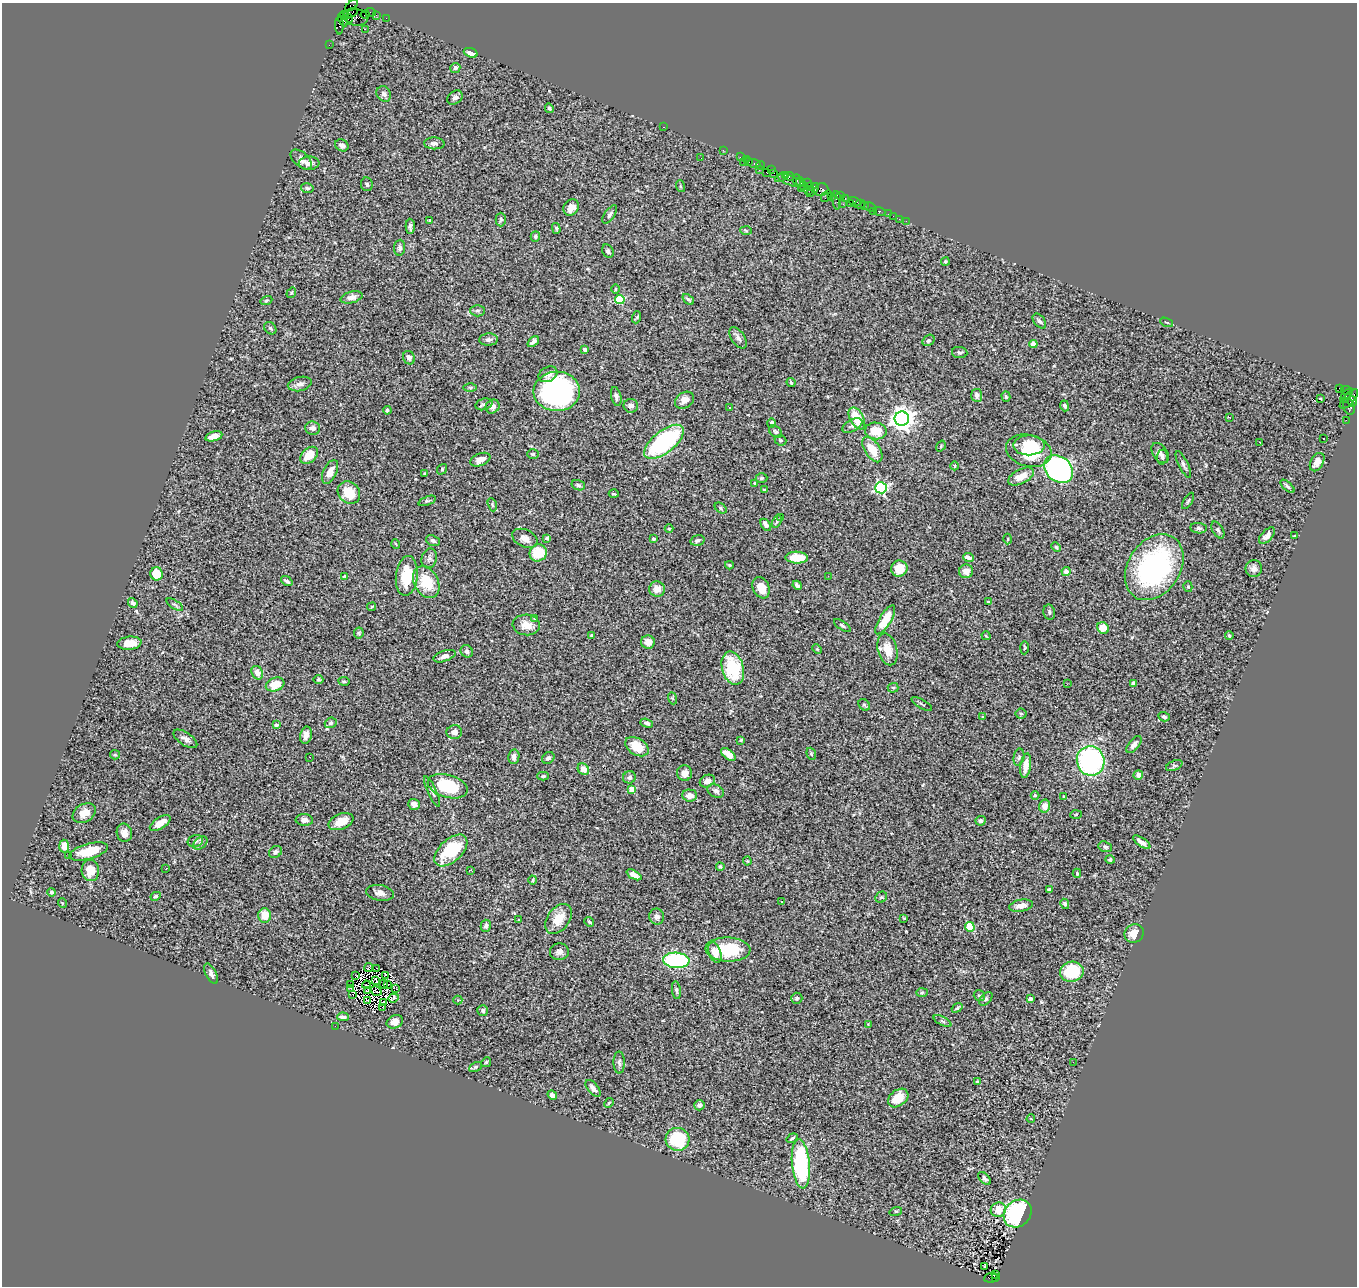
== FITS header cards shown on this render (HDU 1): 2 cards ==
NAXIS1  =                 1355
NAXIS2  =                 1284

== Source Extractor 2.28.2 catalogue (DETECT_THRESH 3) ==
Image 1355 x 1284 px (HDU 1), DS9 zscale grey, 1 PNG px = 1 image px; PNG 1359 x 1288 px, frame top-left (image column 1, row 1284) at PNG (2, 3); each listed source drawn as its Kron ellipse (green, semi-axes under 4 px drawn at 4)
Background 2.48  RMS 0.072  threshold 0.215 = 3 sigma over >= 5 px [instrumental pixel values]
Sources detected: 374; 3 with non-positive FLUX_AUTO (blend fragments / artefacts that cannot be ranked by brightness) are neither listed nor drawn; the other 371 listed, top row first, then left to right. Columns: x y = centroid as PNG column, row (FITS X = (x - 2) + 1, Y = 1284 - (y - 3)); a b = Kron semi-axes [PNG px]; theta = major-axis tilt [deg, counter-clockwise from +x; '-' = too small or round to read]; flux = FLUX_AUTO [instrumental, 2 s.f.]
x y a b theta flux
352 6 7 3 41 55
371 12 5 2 - 160
350 13 8 3 27 470
344 15 4 3 - 130
365 15 4 2 - 140
376 15 2 2 - 44
356 17 12 8 -9 1000
349 18 5 3 - 520
386 18 2 2 - 63
343 20 7 3 -62 460
339 25 9 4 -88 460
365 29 2 2 - 740
329 45 2 2 - 47
471 53 7 4 -20 32
455 68 5 5 - 17
384 94 8 7 - 17
455 97 8 6 38 16
549 108 5 4 - 9.5
664 127 3 2 - 88
434 143 10 6 -2 16
342 145 7 6 - 18
723 150 2 2 - 53
740 157 2 2 - 65
701 158 2 2 - 3.3
301 159 12 7 -41 23
746 159 2 2 - 110
743 162 2 2 - 280
749 162 3 2 - 110
309 163 10 6 4 29
754 164 7 3 -17 240
760 165 4 3 - 210
771 169 4 3 - 200
759 170 3 2 - 140
766 172 3 2 - 180
774 173 4 2 - 52
785 176 3 2 - 140
789 176 5 3 - 260
781 177 7 3 30 190
797 180 6 2 -86 230
791 181 14 5 -20 960
800 182 4 3 - 340
807 183 4 2 - 310
367 184 7 6 - 8.5
680 186 6 3 -71 4.1
804 186 2 2 - 140
809 187 3 2 - 340
307 188 6 5 - 9
801 188 2 2 - 100
809 190 4 3 - 560
813 190 8 3 52 450
821 190 7 6 - 1000
826 196 6 2 56 97
831 196 2 2 - 160
840 196 3 2 - 180
845 199 3 2 - 140
837 200 9 3 -86 530
855 201 6 3 -18 530
850 203 4 3 - 140
843 204 2 2 - 95
860 204 6 3 11 180
864 206 3 3 - 180
870 207 6 3 -26 130
571 208 8 7 - 41
873 211 2 2 - 41
879 211 6 3 -21 310
610 214 10 5 55 11
888 214 2 2 - 28
893 216 2 2 - 20
501 219 7 5 -90 8.2
899 219 2 2 - 29
430 220 3 3 - 7
906 221 2 2 - 15
410 226 7 4 -88 14
556 228 5 3 - 7.9
746 231 6 4 -4 4.9
535 237 5 5 - 8.2
399 248 8 5 85 13
608 251 7 5 -59 10
945 261 4 4 - 6.2
616 289 5 3 - 5.5
291 293 5 3 - 4.9
352 297 11 5 14 22
620 299 5 4 - 290
688 299 7 4 -38 11
266 300 6 3 19 5.5
477 311 7 5 -1 11
637 317 6 4 71 4.9
1039 321 9 5 -51 13
1167 322 7 2 -21 4.1
270 328 7 5 -47 8.1
738 338 12 6 -57 19
489 340 9 6 3 16
929 340 6 5 - 9.6
533 342 6 3 39 13
1033 344 4 4 - 66
585 350 3 3 - 20
960 352 8 5 -9 9.5
409 358 7 5 -65 18
548 374 10 7 28 25
791 382 5 3 - 6.4
300 384 12 7 12 21
470 387 7 4 -1 8
1339 388 4 3 - 1500
1347 390 6 3 -19 130
557 391 23 19 0 1000
977 395 6 5 - 21
616 396 10 5 -77 14
1346 396 7 3 58 390
1006 397 5 4 - 7.5
1320 399 3 2 - 5.5
1349 399 12 5 47 1100
684 400 10 7 32 30
1352 402 5 4 - 500
484 404 9 5 17 11
631 406 7 7 - 25
1065 406 5 4 - 11
1349 406 9 5 -73 490
493 407 7 6 - 21
729 407 3 3 - 13
387 410 4 3 - 8.9
1229 417 3 2 - 7
857 418 12 6 -61 120
902 419 7 7 - 4000
1346 420 2 2 - 36
771 423 4 4 - 15
852 425 11 6 26 17
313 428 7 6 - 24
876 431 11 8 -8 110
776 432 7 5 -38 9.9
214 436 9 4 15 34
1323 439 2 2 - 4.9
780 440 6 5 - 7.6
664 442 24 11 38 630
1260 442 3 2 - 5.6
1029 445 15 10 0 120
941 446 6 3 56 4.6
872 450 14 7 -57 87
1029 451 23 16 -14 240
1160 453 11 7 -56 24
533 454 6 5 - 8.3
309 455 10 7 42 78
1162 457 7 5 86 13
480 460 10 6 22 38
1317 462 10 6 60 33
1183 465 15 4 -64 15
955 466 4 2 - 3.6
442 469 5 4 - 5.5
1058 469 16 12 -40 970
330 472 13 6 64 39
425 473 3 2 - 4.2
1021 477 14 7 26 48
762 478 6 5 - 6.3
755 483 3 3 - 6.7
578 485 7 5 -17 8.9
1287 486 8 3 -42 9.5
881 488 6 5 - 750
764 490 3 2 - 4.8
349 493 12 10 -46 100
614 494 5 2 - 4.2
427 501 9 4 20 8.4
1188 501 9 3 58 7.5
492 505 7 4 -71 6.2
721 508 7 4 -39 7.8
780 517 2 2 - 4
777 521 7 4 61 6.8
766 525 7 4 -56 32
1198 528 8 5 -7 11
669 529 4 3 - 4.6
1218 530 9 5 -59 12
1267 536 10 5 46 31
1295 536 3 2 - 5.3
525 538 13 8 -25 31
547 538 4 3 - 19
653 539 4 3 - 14
1008 539 5 3 - 4.6
697 540 7 5 15 11
433 541 7 5 -21 10
396 544 5 3 - 4.2
1056 547 5 4 - 6
538 553 9 8 - 120
429 558 10 7 74 19
797 558 11 6 -1 110
969 558 5 4 - 45
729 565 4 3 - 5.3
1154 567 36 26 56 820
1254 568 8 8 - 20
899 569 8 8 - 69
966 571 7 7 - 37
1066 571 4 4 - 32
157 574 6 6 - 87
344 576 3 3 - 4.9
407 576 20 11 84 150
828 576 2 2 - 9.3
287 581 6 3 -36 13
426 582 17 12 -62 140
797 585 5 3 - 10
1188 587 5 4 - 7.6
761 588 11 8 -67 66
657 589 8 7 - 41
988 602 4 3 - 4
133 603 5 4 - 11
175 605 9 3 -31 8.4
372 607 4 3 - 4.6
1049 612 7 5 -79 11
535 619 4 4 - 5.3
885 620 16 6 59 110
526 625 14 10 -6 45
842 626 9 4 -33 7.9
1103 628 6 5 - 59
359 633 5 5 - 6.1
591 635 4 3 - 4.4
986 636 4 2 - 3.5
1229 636 4 3 - 5.7
648 642 7 6 - 32
129 643 12 6 6 55
1024 648 6 3 88 4.9
817 649 5 4 - 4.6
887 649 16 9 -75 69
467 651 6 6 - 16
444 656 11 5 18 23
733 668 17 11 -75 250
257 673 7 5 -65 30
318 679 5 4 - 6.9
344 681 6 3 -8 5.9
1133 683 4 4 - 13
275 684 9 6 20 80
1067 684 3 2 - 9
893 688 5 5 - 6.8
672 698 6 4 -70 6.1
922 704 12 2 -30 5.7
864 705 6 5 - 7.7
1021 714 5 5 - 7.1
982 717 4 3 - 4.1
1164 717 6 4 -17 9.1
331 723 6 5 - 9.1
647 723 6 4 -19 11
276 725 4 3 - 11
454 732 8 7 - 21
306 735 9 6 78 26
185 739 14 6 -34 23
741 740 4 4 - 5.3
1134 745 10 5 51 21
637 747 13 8 -32 100
728 754 8 4 -39 47
811 754 6 4 -70 6.3
115 755 5 4 - 6.2
309 757 2 2 - 2.7
514 757 7 5 83 22
1019 757 9 5 79 9.4
548 758 7 5 37 12
1091 761 15 13 -77 820
1026 766 12 5 81 49
1174 766 9 5 23 8
583 769 6 5 - 46
684 773 8 7 - 35
1138 775 5 4 - 22
543 776 6 4 1 7.1
629 777 6 6 - 15
707 781 8 6 26 32
448 786 20 11 -16 230
632 789 4 4 - 83
432 791 17 4 -66 15
716 791 9 6 -28 20
690 795 7 6 - 40
1035 796 4 3 - 3.8
1064 797 3 3 - 5.8
414 804 6 5 - 19
1045 806 6 5 - 30
84 813 12 9 30 44
1076 814 6 4 4 5.1
304 820 8 6 -3 21
981 821 5 4 - 14
341 822 13 7 22 74
160 823 12 5 32 39
124 833 9 7 -76 29
195 841 8 6 14 12
1142 842 10 4 -34 29
200 843 8 5 37 13
64 846 6 5 - 40
1105 847 7 5 -19 11
451 850 20 11 43 240
88 851 20 7 16 110
275 852 7 5 31 14
68 855 2 2 - 31
1110 860 5 4 - 6.9
747 861 4 4 - 4.7
720 867 4 3 - 5.9
166 869 3 2 - 12
471 870 3 2 - 11
90 871 10 9 - 73
1077 873 4 3 - 5.5
634 875 8 4 -28 28
533 880 4 3 - 4.7
1049 890 4 4 - 11
52 892 4 4 - 12
380 893 14 7 -9 27
156 896 5 4 - 7.4
881 897 6 5 - 7.1
782 901 3 2 - 8.3
62 903 5 3 - 3.7
1065 904 5 4 - 8.3
1021 906 12 6 11 33
265 915 7 6 - 66
657 917 8 7 - 17
904 918 3 3 - 4.7
558 919 17 11 53 84
519 920 3 3 - 6.3
589 922 5 4 - 6.1
486 926 6 5 - 14
970 927 5 4 - 200
1134 934 10 9 - 57
728 950 22 12 -2 210
559 952 9 8 - 20
715 953 11 6 -71 52
676 960 13 7 -3 610
368 968 5 2 - 9.4
377 968 3 2 - 0.99
1072 972 12 10 11 220
211 974 11 5 -63 17
355 975 3 2 - 7.2
386 975 3 2 - 5.4
376 980 3 2 - 8
383 984 4 2 - 4.6
351 985 2 2 - 1.4
366 985 4 2 - 5.9
388 985 4 2 - 3.4
351 988 4 2 - 2.7
396 989 4 2 - 3.6
368 990 3 2 - 6.1
676 990 9 4 -82 10
376 991 6 2 -32 2.8
922 992 6 4 2 6.2
353 995 2 2 - 4.8
979 996 6 5 - 11
394 998 5 4 - 20
797 998 5 5 - 9.7
986 999 8 5 46 9.9
1030 999 4 3 - 26
367 1000 4 2 - 9.2
458 1000 4 4 - 4.7
384 1002 3 2 - 5
382 1007 2 2 - 4.4
957 1008 6 4 38 6.8
483 1011 5 5 - 9.2
343 1017 6 3 -5 15
942 1021 10 4 -27 10
395 1022 8 6 23 32
868 1024 4 4 - 3.9
335 1026 2 2 - 48
486 1062 5 4 - 5.9
1073 1062 2 2 - 12
619 1063 11 5 -89 15
476 1067 7 4 27 7.8
977 1082 3 3 - 12
593 1088 10 5 -50 27
552 1095 5 4 - 17
898 1098 11 8 38 79
609 1103 5 4 - 5.8
699 1105 5 5 - 14
1031 1119 4 2 - 2.8
792 1138 6 3 34 7.7
678 1139 12 11 - 220
801 1164 24 9 -84 550
985 1178 8 4 -45 10
998 1210 8 7 - 60
896 1211 6 4 17 5.7
1018 1214 15 12 45 500
984 1266 3 2 - 16
996 1274 3 2 - 210
991 1278 6 5 - 610
995 1278 3 3 - 200
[3 non-positive-flux detections neither listed nor drawn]